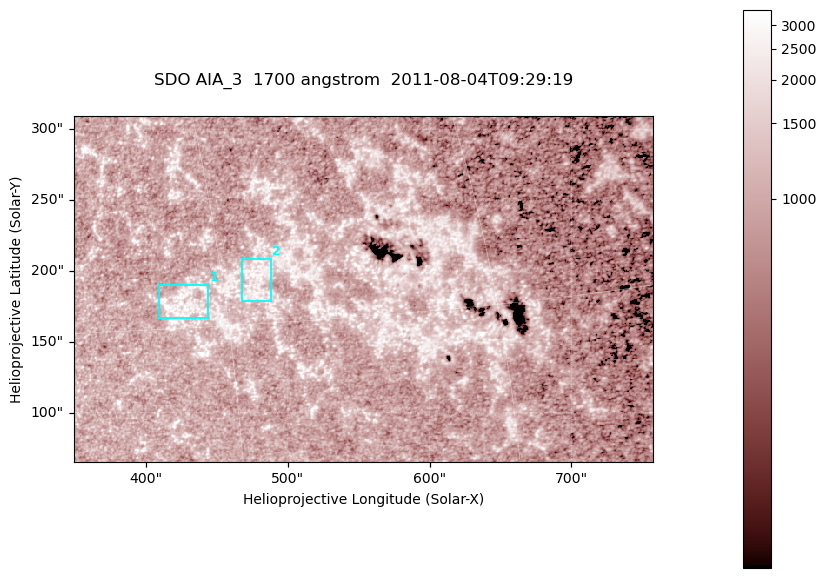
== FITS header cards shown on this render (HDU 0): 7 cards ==
TELESCOP= 'SDO     '           /
INSTRUME= 'AIA_3   '           /
WAVELNTH=                 1700 /
WAVEUNIT= 'angstrom'           /
DATE-OBS= '2011-08-04T09:29:19.715' /
CTYPE1  = 'HPLN-TAN'           /
CTYPE2  = 'HPLT-TAN'           /

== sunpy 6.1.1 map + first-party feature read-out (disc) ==
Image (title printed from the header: SDO AIA_3  1700 angstrom  2011-08-04T09:29:19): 666 x 399 px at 0.613 arcsec/px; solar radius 946 arcsec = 1543 px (partial field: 3.6% of the solar disc is inside the frame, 100% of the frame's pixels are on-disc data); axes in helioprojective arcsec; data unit not stated in the header (colour bar unlabelled)
Pointing: header CRPIX1/2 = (2049.23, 2048.32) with CRVAL1/2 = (0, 0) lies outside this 666 x 399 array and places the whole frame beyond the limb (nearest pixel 1.4 R_sun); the SolarSoft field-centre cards XCEN/YCEN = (553.1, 187.3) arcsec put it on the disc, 2078 arcsec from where CRPIX/CRVAL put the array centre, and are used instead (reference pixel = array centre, CRVAL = XCEN/YCEN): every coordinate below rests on XCEN/YCEN
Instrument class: DISC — disc imager (sunpy class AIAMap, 1700 A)
Bright regions (active regions / flare kernels): reference = the on-disc median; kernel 5 px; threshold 5 sigma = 1314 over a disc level ~971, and >= 1.15x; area >= 265 px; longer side >= 5 px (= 3.1 arcsec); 2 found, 2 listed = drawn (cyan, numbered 1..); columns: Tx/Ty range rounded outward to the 2 arcsec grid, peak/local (2 s.f.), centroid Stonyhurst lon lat
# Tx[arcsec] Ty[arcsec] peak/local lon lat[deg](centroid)
1 408..444 166..190 3.9 +28 +16
2 466..488 178..210 3 +32 +17